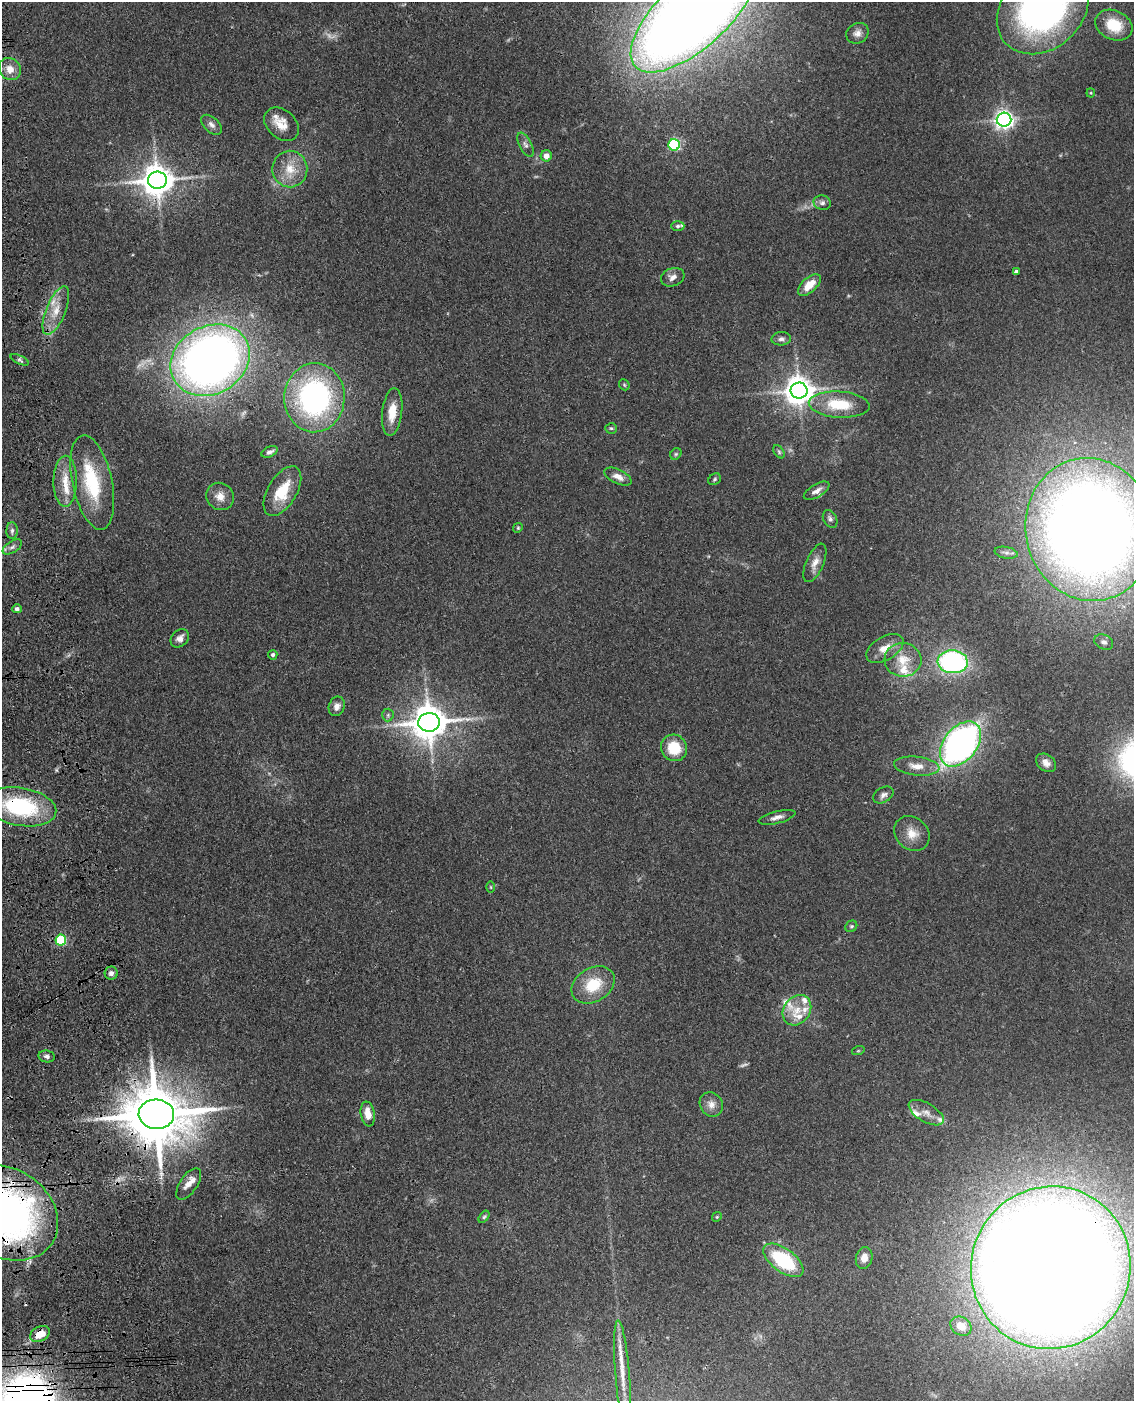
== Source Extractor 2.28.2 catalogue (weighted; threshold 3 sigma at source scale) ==
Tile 7 of 4 x 3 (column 3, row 2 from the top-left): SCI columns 2385-3516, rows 1650-3048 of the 4768 x 4591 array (HDU 1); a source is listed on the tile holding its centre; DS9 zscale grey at full resolution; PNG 1136 x 1403 px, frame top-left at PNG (2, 2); each listed source drawn as its Kron ellipse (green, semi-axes under 4 px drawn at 4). Shown black and unused: <1% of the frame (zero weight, under 3 of 4 exposures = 6% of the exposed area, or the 3 px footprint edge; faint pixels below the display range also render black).
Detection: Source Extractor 2.28.2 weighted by HDU 2 'WHT'; one run over the whole footprint, this tile lists its part. Background 0.103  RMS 0.0062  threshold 0.0278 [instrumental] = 3 sigma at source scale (4.5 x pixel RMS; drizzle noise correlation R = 1.50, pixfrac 1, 0.05/0.05 arcsec/px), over >= 5 px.
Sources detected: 105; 2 too faint to see at this stretch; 1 inside a brighter object's white glare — neither listed nor drawn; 16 inside a brighter listed object's ellipse — not listed separately; the other 86 listed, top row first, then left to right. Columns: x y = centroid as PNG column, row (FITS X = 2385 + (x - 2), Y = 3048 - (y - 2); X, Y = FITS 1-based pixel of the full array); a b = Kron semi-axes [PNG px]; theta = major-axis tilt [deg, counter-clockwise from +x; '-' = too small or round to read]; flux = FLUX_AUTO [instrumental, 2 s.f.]
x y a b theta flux
1043 9 50 40 43 240
694 13 79 34 42 1300
1114 25 19 14 -25 19
857 33 11 10 - 4
10 69 12 10 -47 6.9
1091 93 4 4 - 0.71
1004 120 7 7 - 280
281 124 19 14 -42 9.9
211 125 12 7 -42 2.7
525 145 13 6 -63 2.6
674 145 6 5 - 69
546 156 5 5 - 5.7
290 169 18 17 - 13
157 180 9 8 - 1100
822 203 9 7 -13 2.2
678 226 7 4 1 1.4
1016 272 4 3 - 1.4
673 277 12 9 20 3.7
809 285 14 7 43 10
56 310 26 9 68 11
781 339 9 6 3 2.5
20 360 10 4 -24 1.3
210 360 41 34 29 550
624 385 6 5 - 0.84
799 391 8 8 - 860
314 398 34 30 87 140
839 405 30 13 -3 23
392 412 24 10 83 12
611 428 6 5 - 0.95
270 452 8 5 23 2
779 452 7 4 -55 1.1
676 454 6 5 - 1.1
618 477 15 7 -25 5
715 479 7 5 35 1.1
65 481 25 11 89 12
92 482 48 20 -78 39
282 491 27 14 59 22
817 491 14 6 31 3.8
220 496 14 13 - 6.7
830 519 9 6 -61 2
518 528 5 4 - 0.77
1090 529 71 64 -78 1200
12 531 8 5 90 1.9
12 547 11 5 32 2.3
1006 553 11 5 -11 2.3
815 563 20 8 67 5.6
17 609 5 4 - 1.8
180 638 10 8 44 3.4
1104 642 10 7 -26 2.9
885 648 20 11 29 9.4
273 655 5 4 - 1.5
903 660 18 16 -5 13
953 662 15 11 -4 110
337 706 10 8 71 3.7
388 715 6 6 - 1.3
429 722 11 9 7 1600
961 744 26 16 51 250
674 748 13 13 - 18
1046 763 11 8 -35 3.6
917 766 23 9 -6 8.1
883 795 11 7 31 2.8
21 807 36 19 -10 67
777 817 19 6 14 3.7
912 833 19 16 -43 9
491 887 6 4 -89 0.67
851 926 6 5 - 1.1
61 940 5 5 - 45
111 973 6 6 - 2.4
593 985 23 17 31 21
797 1010 16 13 54 10
858 1051 6 4 19 0.88
47 1056 8 6 -9 2.1
711 1104 13 11 -55 4.8
926 1113 19 9 -30 5.9
156 1114 18 14 -4 5300
368 1114 12 7 -81 7
189 1184 18 8 56 5.7
6 1213 56 44 -34 300
484 1217 7 4 53 1.1
717 1217 5 4 - 0.76
864 1258 11 8 77 6.3
783 1260 23 11 -36 43
1051 1268 82 79 66 2600
961 1326 11 9 -32 8.3
40 1334 10 7 28 9.2
622 1374 54 7 -85 14
Overlapping masked pixels (flux is a lower limit): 6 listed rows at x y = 157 180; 21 807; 156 1114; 6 1213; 1051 1268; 40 1334
Isophote crosses this tile's border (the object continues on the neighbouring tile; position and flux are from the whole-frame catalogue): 5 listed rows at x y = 1043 9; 694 13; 1090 529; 6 1213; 1051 1268